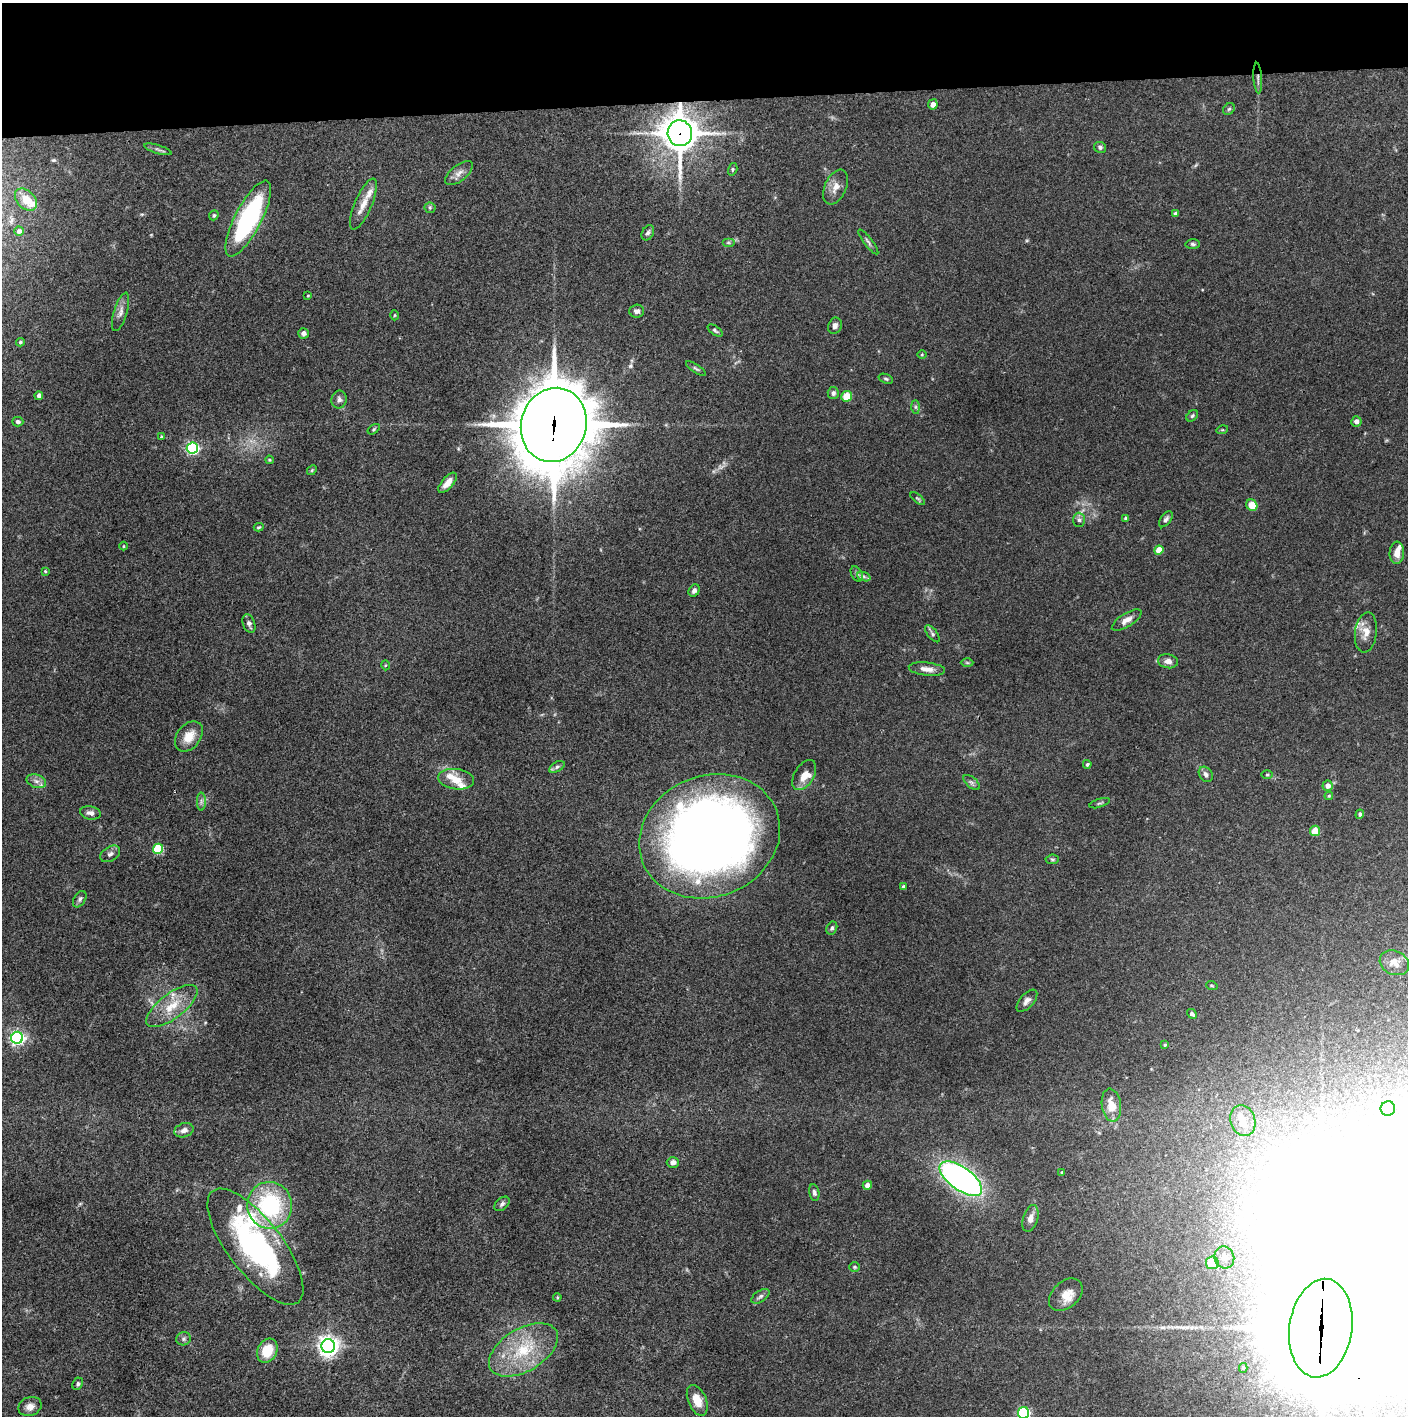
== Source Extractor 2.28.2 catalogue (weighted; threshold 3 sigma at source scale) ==
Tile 2 of 3 x 3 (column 2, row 1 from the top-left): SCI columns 1407-2812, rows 2830-4243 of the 4221 x 4245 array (HDU 1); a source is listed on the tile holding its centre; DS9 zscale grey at full resolution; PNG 1410 x 1418 px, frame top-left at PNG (2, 3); each listed source drawn as its Kron ellipse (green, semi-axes under 4 px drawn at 4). Shown black and unused: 7% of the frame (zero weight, under 3 of 4 exposures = <1% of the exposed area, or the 3 px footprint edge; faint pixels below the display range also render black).
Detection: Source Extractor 2.28.2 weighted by HDU 2 'WHT'; one run over the whole footprint, this tile lists its part. Background 0.0748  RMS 0.0055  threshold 0.0247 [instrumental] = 3 sigma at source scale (4.5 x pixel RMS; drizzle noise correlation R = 1.50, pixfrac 1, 0.05/0.05 arcsec/px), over >= 5 px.
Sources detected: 144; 1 too faint to see at this stretch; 4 inside a brighter object's white glare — neither listed nor drawn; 12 inside a brighter listed object's ellipse — not listed separately; the other 127 listed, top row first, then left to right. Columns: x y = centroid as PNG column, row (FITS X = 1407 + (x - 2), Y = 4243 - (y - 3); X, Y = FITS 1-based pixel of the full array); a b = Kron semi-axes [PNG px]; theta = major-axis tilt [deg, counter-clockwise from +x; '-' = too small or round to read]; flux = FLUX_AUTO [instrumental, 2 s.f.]
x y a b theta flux
1258 78 15 3 -86 1.6
933 104 5 5 - 2.7
1229 109 6 5 - 0.87
680 133 13 12 - 1100
1100 147 6 5 - 1.3
158 149 14 2 -17 1.3
733 169 6 4 74 0.8
459 173 16 8 39 3.8
836 187 18 10 66 5.1
26 200 13 9 -45 8.1
363 204 27 8 66 6.9
430 208 5 5 - 0.88
1175 213 4 4 - 1.4
214 215 5 4 - 0.93
248 218 42 13 63 80
19 231 4 4 - 1.6
648 233 8 5 60 1.5
868 242 15 3 -52 1.3
728 243 6 4 0 0.78
1193 244 7 5 -3 1
308 296 4 3 - 0.55
637 311 7 6 - 2.2
121 312 20 6 73 3.2
395 315 5 3 - 0.52
835 326 8 6 68 2.1
715 330 9 4 -35 1.1
303 333 5 5 - 2.5
20 342 4 4 - 0.97
922 355 5 3 - 0.52
696 368 11 4 -33 1.1
886 379 7 4 -20 0.95
833 393 6 5 - 1.7
39 396 4 4 - 2.5
847 396 5 5 - 10
339 399 9 7 79 2.2
915 407 7 4 -89 0.96
1192 416 6 5 - 0.92
1356 421 5 5 - 2.2
18 422 5 5 - 1.4
554 425 37 32 73 3400
374 429 7 3 36 0.71
1222 430 6 4 16 0.66
161 437 4 3 - 0.51
192 448 6 5 - 84
269 460 4 3 - 0.58
312 470 5 4 - 0.64
448 483 12 5 50 4.7
918 498 8 4 -38 0.86
1252 505 6 5 - 8.1
1125 518 4 3 - 0.9
1166 519 9 5 54 1.7
1079 520 7 6 - 1.5
259 527 5 3 - 0.69
124 546 4 3 - 0.49
1159 550 4 4 - 9.2
1397 553 11 7 87 5.2
45 571 3 3 - 0.52
857 574 8 5 -60 1.2
864 577 7 4 -20 1.2
694 591 6 5 - 1.8
1127 620 17 6 33 3.8
249 623 9 6 -69 2.2
1366 632 20 11 83 6
932 634 10 5 -52 1.2
1168 661 10 7 -12 3
967 663 6 4 -2 0.69
385 665 5 3 - 0.48
927 669 18 6 -7 4.3
189 736 17 11 52 7.6
1087 764 4 3 - 0.91
557 767 8 5 31 1.3
1206 774 8 6 -53 1.9
804 775 16 9 59 6.3
1267 775 5 3 - 0.66
456 779 18 10 -8 6.7
36 781 10 6 -19 2.5
972 782 10 5 -41 1.5
1328 786 5 5 - 3.4
1329 796 4 3 - 0.6
201 801 9 4 -90 1.5
1100 803 11 2 18 0.76
90 813 10 6 -11 2.3
1360 814 5 4 - 1.1
1315 831 5 5 - 6.9
710 836 72 60 22 600
158 849 5 5 - 29
110 854 11 7 32 1.9
1052 859 6 4 5 0.87
903 887 3 3 - 1
80 899 9 5 59 1.4
832 928 7 5 62 1.2
1394 963 15 12 -25 5
1212 986 6 3 -19 0.62
1027 1001 13 7 48 2.7
172 1006 31 12 37 14
1192 1014 5 4 - 1.5
17 1038 6 6 - 130
1165 1045 4 3 - 0.64
1111 1105 16 9 -81 8.1
1388 1109 7 7 - 5.2
1243 1121 16 12 -73 8
184 1130 10 7 19 2.7
673 1162 6 5 - 2.8
1062 1172 4 3 - 0.62
961 1179 25 11 -36 220
867 1185 4 4 - 3.1
814 1193 8 5 -78 1.4
502 1204 9 5 41 1.5
270 1205 23 22 - 57
1030 1218 13 7 74 3.7
255 1247 70 27 -52 110
1224 1257 11 9 -74 4.6
1212 1263 6 6 - 14
855 1267 5 4 - 0.74
1066 1295 19 13 42 7.2
760 1296 10 5 33 1.5
557 1297 4 3 - 0.57
1321 1328 49 31 82 13000
184 1339 7 6 - 1.4
328 1346 7 7 - 370
523 1350 38 21 31 29
267 1351 12 9 61 13
1243 1368 5 4 - 0.88
78 1384 6 5 - 1
697 1400 16 9 -68 7.7
30 1407 12 9 21 3.6
1024 1413 6 5 - 70
Overlapping masked pixels (flux is a lower limit): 4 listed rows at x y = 1258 78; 680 133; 554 425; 1321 1328
Isophote crosses this tile's border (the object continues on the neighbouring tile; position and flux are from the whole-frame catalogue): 2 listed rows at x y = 1321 1328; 1024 1413